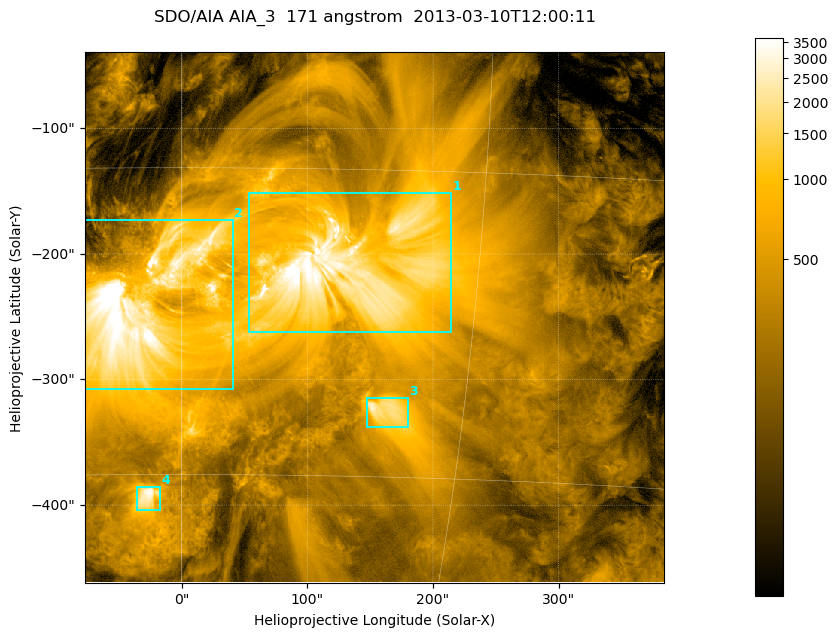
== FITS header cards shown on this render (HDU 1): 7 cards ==
TELESCOP= 'SDO/AIA '           / For AIA: SDO/AIA
INSTRUME= 'AIA_3   '           / For AIA: AIA_ATA1, AIA_ATA2, AIA_ATA3 or AIA_AT
WAVELNTH=                  171 / [angstrom] Wavelength
WAVEUNIT= 'angstrom'           / Wavelength unit: angstrom
DATE-OBS= '2013-03-10T12:00:11.341' / [ISO] Date when observation started; ISO 8
CTYPE1  = 'HPLN-TAN'           / CTYPE1; Typically HPLN
CTYPE2  = 'HPLT-TAN'           / CTYPE2; Typically HPLT

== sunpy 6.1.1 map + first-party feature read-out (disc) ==
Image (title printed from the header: SDO/AIA AIA_3  171 angstrom  2013-03-10T12:00:11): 769 x 705 px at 0.599 arcsec/px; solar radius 966 arcsec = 1611 px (partial field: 6.6% of the solar disc is inside the frame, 100% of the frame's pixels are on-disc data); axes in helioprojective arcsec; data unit not stated in the header (colour bar unlabelled)
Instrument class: DISC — disc imager (sunpy class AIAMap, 171 A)
Bright regions (active regions / flare kernels): reference = the on-disc median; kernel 7 px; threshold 5 sigma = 1032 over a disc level ~290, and >= 1.15x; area >= 542 px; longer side >= 8 px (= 4.8 arcsec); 4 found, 4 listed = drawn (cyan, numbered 1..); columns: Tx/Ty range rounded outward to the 2 arcsec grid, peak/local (2 s.f.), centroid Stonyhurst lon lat
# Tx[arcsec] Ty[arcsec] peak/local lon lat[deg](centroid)
1 52..216 -262..-150 16 +9 -20
2 -78..42 -308..-172 20 -2 -22
3 146..180 -338..-314 8.7 +11 -27
4 -36..-16 -404..-384 11 -2 -31